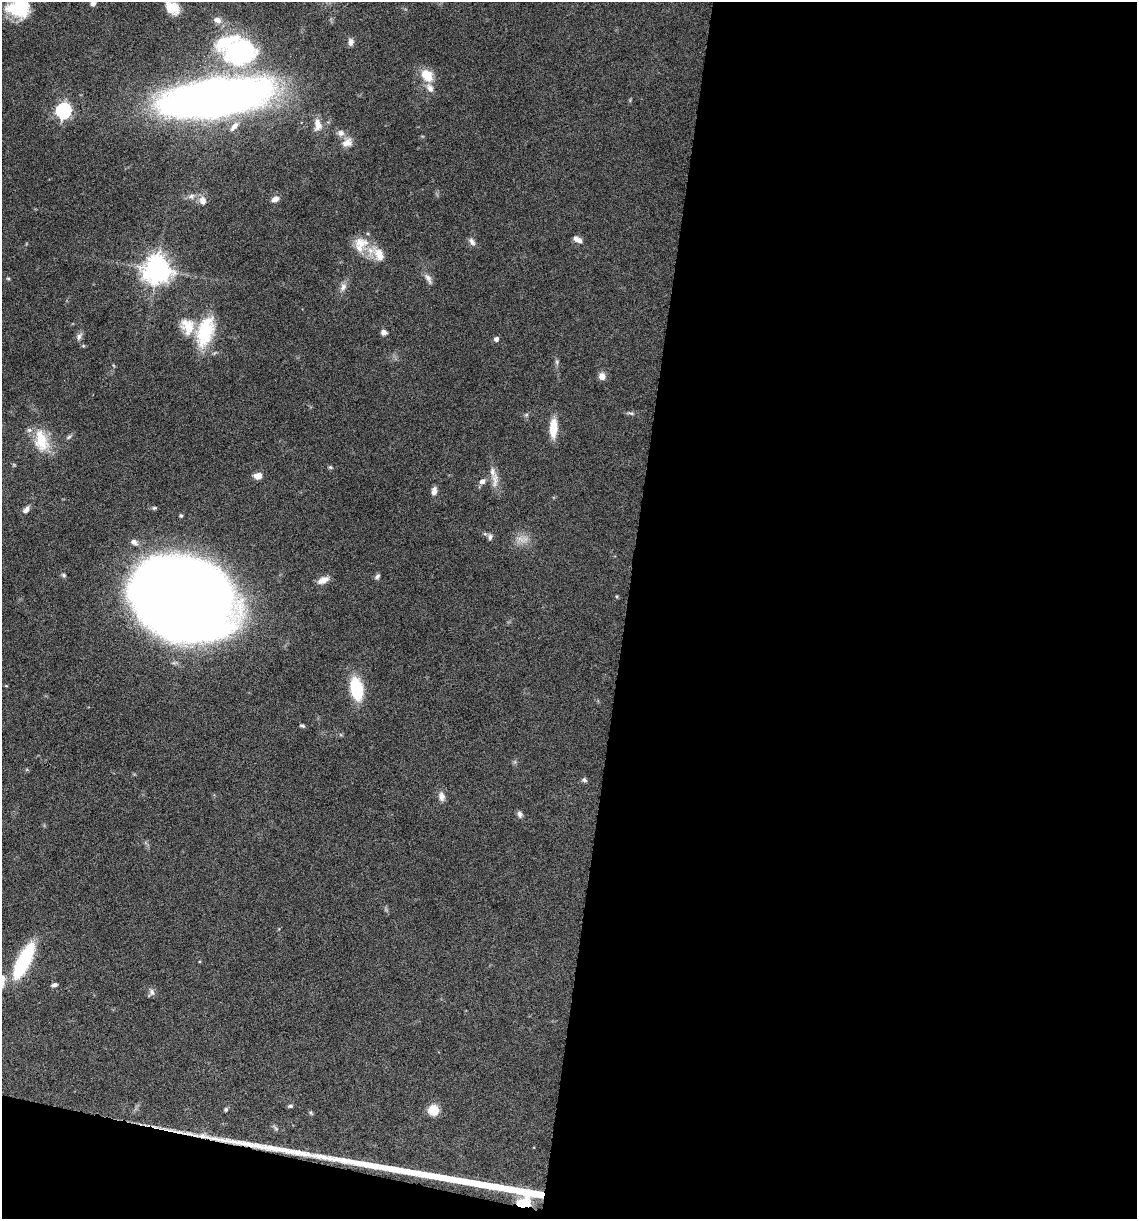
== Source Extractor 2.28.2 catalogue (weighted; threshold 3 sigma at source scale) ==
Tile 16 of 4 x 4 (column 4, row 4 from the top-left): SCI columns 3641-4775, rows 1-1217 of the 4893 x 4871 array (HDU 1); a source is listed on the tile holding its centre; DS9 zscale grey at full resolution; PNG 1139 x 1221 px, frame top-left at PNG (2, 2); no overlay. Shown black and unused: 48% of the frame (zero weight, under 10 of 20 exposures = <1% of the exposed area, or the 3 px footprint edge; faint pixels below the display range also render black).
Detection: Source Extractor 2.28.2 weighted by HDU 2 'WHT'; one run over the whole footprint, this tile lists its part. Background 0.0424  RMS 0.0026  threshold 0.0105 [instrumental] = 3 sigma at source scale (4.09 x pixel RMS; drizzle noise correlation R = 1.36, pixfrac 0.8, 0.05/0.05 arcsec/px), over >= 5 px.
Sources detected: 73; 1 too faint to see at this stretch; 1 inside a brighter object's white glare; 2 long thin detections or spike segments (spike, bleed or trail) — not listed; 7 inside a brighter listed object's ellipse — not listed separately; the other 62 listed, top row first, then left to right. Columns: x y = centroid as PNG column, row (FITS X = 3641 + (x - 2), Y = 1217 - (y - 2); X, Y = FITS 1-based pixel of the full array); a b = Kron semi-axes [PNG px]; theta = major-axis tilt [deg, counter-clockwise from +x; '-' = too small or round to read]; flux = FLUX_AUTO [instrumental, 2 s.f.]
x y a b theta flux
93 3 7 6 - 1.1
20 7 24 19 -80 9.6
172 7 17 11 -41 4.6
217 20 11 8 -18 1.4
351 42 9 6 88 1
240 53 45 33 12 30
427 75 13 9 -54 5.2
430 88 14 8 -58 1.5
215 98 61 20 8 380
63 110 7 6 - 60
318 125 16 9 -85 2.2
234 126 16 7 50 2
341 133 11 9 -11 1.2
347 143 15 11 22 2
191 196 9 7 5 1.1
275 199 8 6 22 1.5
203 201 11 8 -72 1.7
580 241 10 7 -33 0.99
472 242 12 6 -56 0.95
361 243 24 17 -13 4.7
157 270 8 8 - 320
8 278 5 3 - 0.26
428 278 16 7 -60 1.2
343 287 13 8 64 1.3
205 332 37 19 73 13
384 332 7 6 - 0.91
79 336 11 7 62 0.83
496 339 5 5 - 0.82
557 362 7 4 -90 0.47
602 376 8 8 - 1.5
631 413 10 5 -4 0.57
553 428 20 8 88 4.9
69 437 8 5 28 0.5
41 441 28 17 -76 7.4
330 467 6 5 - 0.37
258 476 7 6 - 2.4
495 480 24 8 -90 2.2
482 481 8 6 37 1.1
434 491 9 6 80 1.3
26 509 10 6 52 1.1
181 515 5 4 - 0.3
490 537 9 6 83 0.68
134 542 10 7 -28 1.1
64 575 7 5 -41 0.43
377 576 8 5 43 0.56
323 580 15 8 25 1.9
184 599 72 55 -21 680
356 688 25 13 -79 10
302 726 6 4 -19 0.4
584 780 7 6 - 0.54
441 796 13 8 -79 1.4
520 814 8 6 -61 0.8
24 961 35 11 64 23
2 978 9 7 9 1.7
54 985 7 5 11 0.58
152 992 10 7 -66 0.82
290 1106 6 4 6 0.51
226 1109 4 4 - 0.45
433 1110 12 11 - 3.3
311 1113 6 4 -72 0.32
276 1128 10 5 -49 0.53
523 1203 19 12 16 4.6
Overlapping masked pixels (flux is a lower limit): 1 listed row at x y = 523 1203
Isophote crosses this tile's border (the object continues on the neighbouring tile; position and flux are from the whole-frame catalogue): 4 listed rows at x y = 93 3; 20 7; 172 7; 2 978